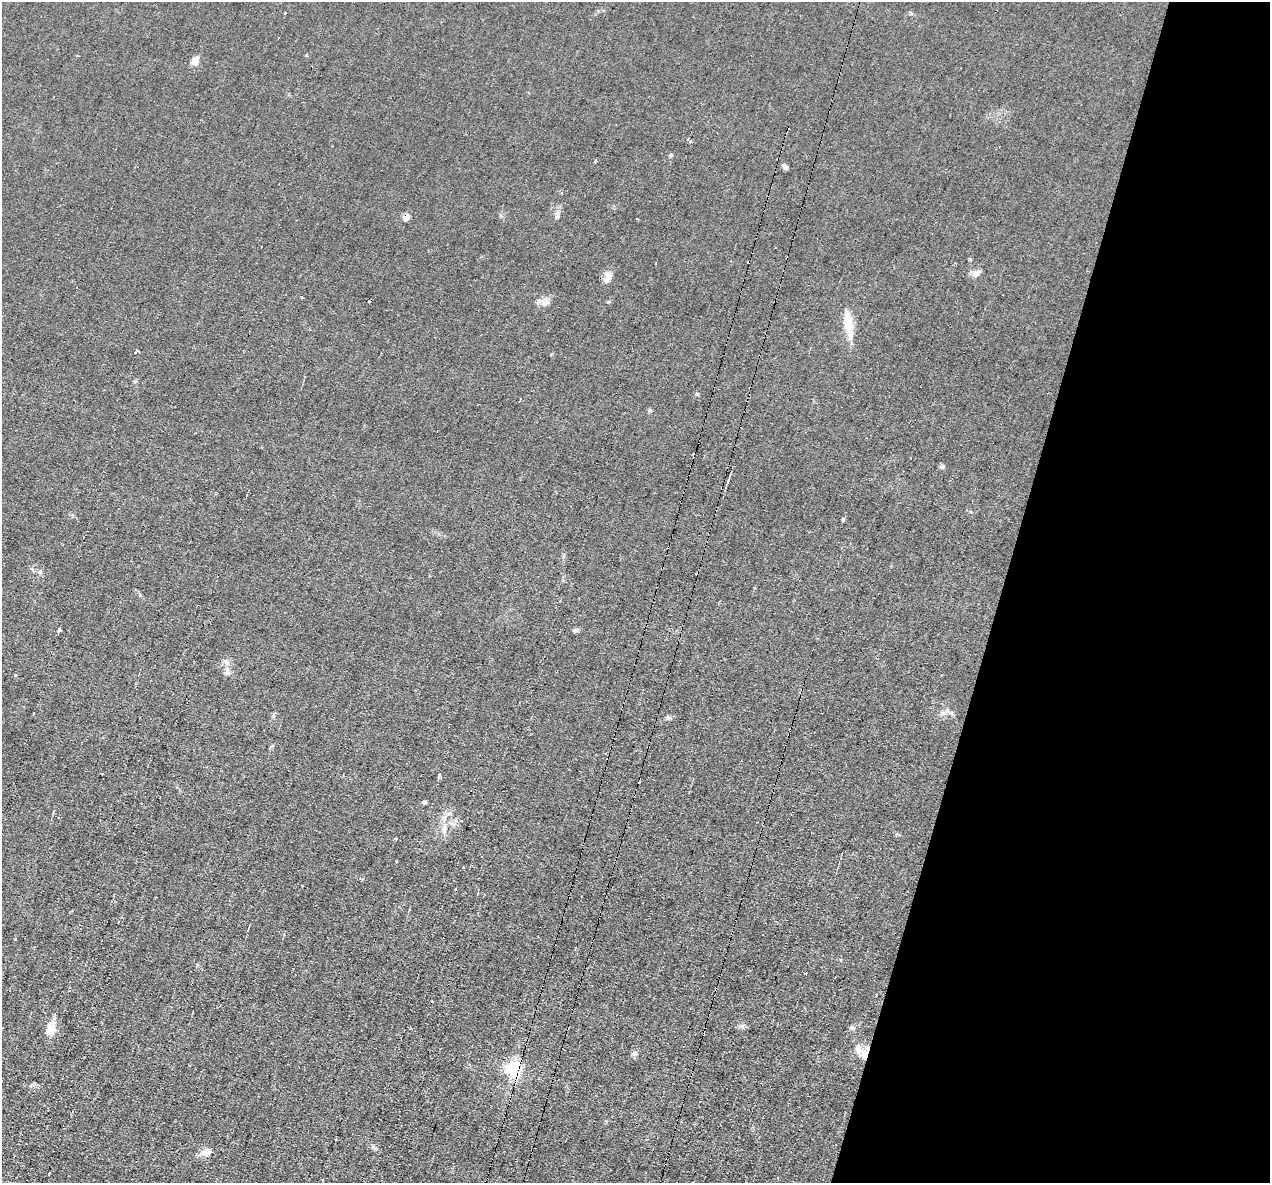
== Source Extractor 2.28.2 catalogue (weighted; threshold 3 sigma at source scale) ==
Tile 8 of 4 x 4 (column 4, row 2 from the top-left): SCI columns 3804-5071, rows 2609-3789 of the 5071 x 5095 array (HDU 1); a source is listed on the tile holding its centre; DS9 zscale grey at full resolution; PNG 1272 x 1185 px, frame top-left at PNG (2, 2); no overlay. Shown black and unused: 21% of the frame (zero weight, under 2 of 3 exposures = <1% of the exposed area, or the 3 px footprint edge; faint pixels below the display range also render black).
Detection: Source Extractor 2.28.2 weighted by HDU 2 'WHT'; one run over the whole footprint, this tile lists its part. Background 0.0451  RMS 0.0069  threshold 0.031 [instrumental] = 3 sigma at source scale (4.5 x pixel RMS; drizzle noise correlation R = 1.50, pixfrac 1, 0.05/0.05 arcsec/px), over >= 5 px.
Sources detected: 71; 21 cosmic-ray / hot-pixel residue — not listed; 1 inside a brighter listed object's ellipse — not listed separately; the other 49 listed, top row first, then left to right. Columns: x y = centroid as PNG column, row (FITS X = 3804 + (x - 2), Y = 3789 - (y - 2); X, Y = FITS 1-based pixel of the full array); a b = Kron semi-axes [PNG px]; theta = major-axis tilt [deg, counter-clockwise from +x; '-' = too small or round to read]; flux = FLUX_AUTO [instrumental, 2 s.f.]
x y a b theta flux
285 13 3 3 - 0.86
278 38 3 2 - 1.1
306 55 3 3 - 2
195 60 9 6 57 5.7
689 140 6 3 -50 3.6
671 155 5 4 - 0.82
596 161 5 3 - 5.4
785 167 7 4 -48 2.3
557 216 9 5 79 1.9
406 217 5 4 - 6.9
261 247 3 2 - 0.54
955 263 3 3 - 0.68
978 273 12 6 37 2.9
608 277 15 9 78 4.8
302 297 3 3 - 1.5
545 303 11 8 17 3.6
848 324 38 10 -83 13
136 352 3 3 - 37
697 394 5 4 - 0.87
650 410 6 5 - 0.99
694 455 4 3 - 4.3
942 467 7 4 0 1.2
730 475 7 3 68 1.2
843 519 5 4 - 0.94
560 601 3 2 - 1.6
59 630 4 3 - 6.2
576 630 9 5 6 1.6
227 672 8 5 16 1.9
15 675 4 3 - 0.76
668 717 6 6 - 1.2
439 776 5 3 - 4.1
424 802 5 4 - 1.3
444 829 13 6 86 4
396 839 3 3 - 0.75
396 861 3 2 - 0.96
463 867 2 2 - 0.71
456 889 3 2 - 0.85
118 922 3 2 - 0.88
805 973 3 3 - 1.3
877 995 3 3 - 1.8
742 1026 6 5 - 1.5
853 1028 7 6 - 1.5
50 1029 17 13 -90 8.3
859 1050 17 9 -63 6.6
634 1054 8 4 0 1.2
514 1068 7 7 - 120
336 1140 3 2 - 1
206 1152 15 8 22 5.3
49 1174 3 3 - 3.5
Overlapping masked pixels (flux is a lower limit): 3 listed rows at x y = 406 217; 694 455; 514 1068
Unlisted compact peaks at least as high as the median listed source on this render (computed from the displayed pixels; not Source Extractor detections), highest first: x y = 40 572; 608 302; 373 1147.